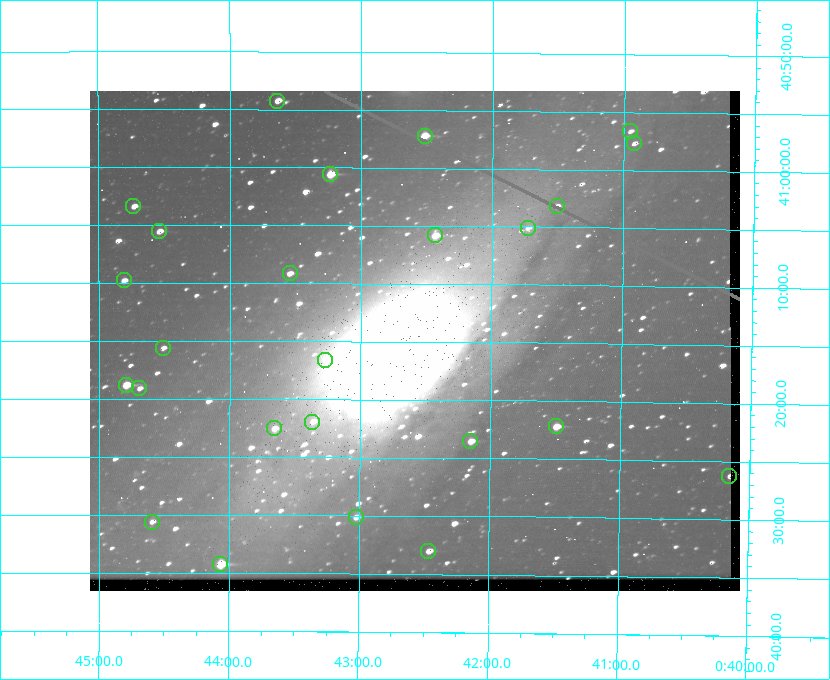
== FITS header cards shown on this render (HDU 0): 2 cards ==
NAXIS1  =                  650
NAXIS2  =                  500

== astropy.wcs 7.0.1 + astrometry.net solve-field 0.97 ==
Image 650 x 500 px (HDU 0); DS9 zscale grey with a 90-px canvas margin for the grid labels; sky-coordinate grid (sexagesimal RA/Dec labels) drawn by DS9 from the SOLVED WCS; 25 Tycho-2 reference stars matched to detected sources circled (green)
Header WCS: none
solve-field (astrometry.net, Tycho-2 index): SOLVED blind (the file carries no WCS)
Solved WCS: RA---TAN-SIP/DEC--TAN-SIP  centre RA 00:42:35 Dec +41:15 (10.65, +41.25 deg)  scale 5.18 arcsec/px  FOV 56.1' x 43.1'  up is +180 deg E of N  parity flipped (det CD > 0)
(file carries no celestial WCS; the grid is the blind solution)
Tycho-2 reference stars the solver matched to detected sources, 25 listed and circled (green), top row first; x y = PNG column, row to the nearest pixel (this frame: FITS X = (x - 90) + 1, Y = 500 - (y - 91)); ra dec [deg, ICRS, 3 dp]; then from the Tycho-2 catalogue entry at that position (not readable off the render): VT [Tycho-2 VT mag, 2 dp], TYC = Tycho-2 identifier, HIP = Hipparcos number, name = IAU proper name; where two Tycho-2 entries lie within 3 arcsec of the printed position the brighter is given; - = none
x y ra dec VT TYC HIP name
277 101 10.910 +40.904 10.39 2801-1024-1 - -
630 131 10.238 +40.944 11.79 2801-2058-1 - -
425 136 10.629 +40.954 9.37 2801-2009-1 3333 -
634 143 10.230 +40.961 11.47 2801-2047-1 - -
330 174 10.809 +41.009 9.29 2801-2078-1 - -
133 206 11.183 +41.057 10.65 2801-1540-1 - -
557 206 10.377 +41.053 11.36 2801-2079-1 - -
528 228 10.431 +41.085 11.65 2801-2062-1 - -
159 231 11.135 +41.093 10.71 2801-1503-1 - -
435 235 10.609 +41.097 10.73 2801-2063-1 - -
290 273 10.886 +41.153 10.99 2801-2037-1 - -
124 280 11.202 +41.163 10.95 2801-1544-1 - -
163 348 11.127 +41.260 11.28 2805-390-1 - -
325 360 10.818 +41.276 11.21 2805-2125-1 - -
126 385 11.198 +41.314 9.30 2805-117-1 - -
139 388 11.172 +41.318 11.25 2805-108-1 - -
312 422 10.841 +41.366 11.19 2805-2131-1 - -
556 426 10.374 +41.370 10.16 2805-213-1 - -
274 428 10.914 +41.376 10.74 2805-2142-1 - -
470 441 10.538 +41.392 10.59 2805-2135-1 - -
729 476 10.038 +41.438 10.94 2805-517-1 - -
356 517 10.757 +41.502 11.21 2805-2136-1 - -
152 522 11.148 +41.510 11.65 2805-2178-1 - -
428 551 10.616 +41.550 10.67 2805-2192-1 - -
220 564 11.016 +41.571 9.16 2805-2199-1 3447 -